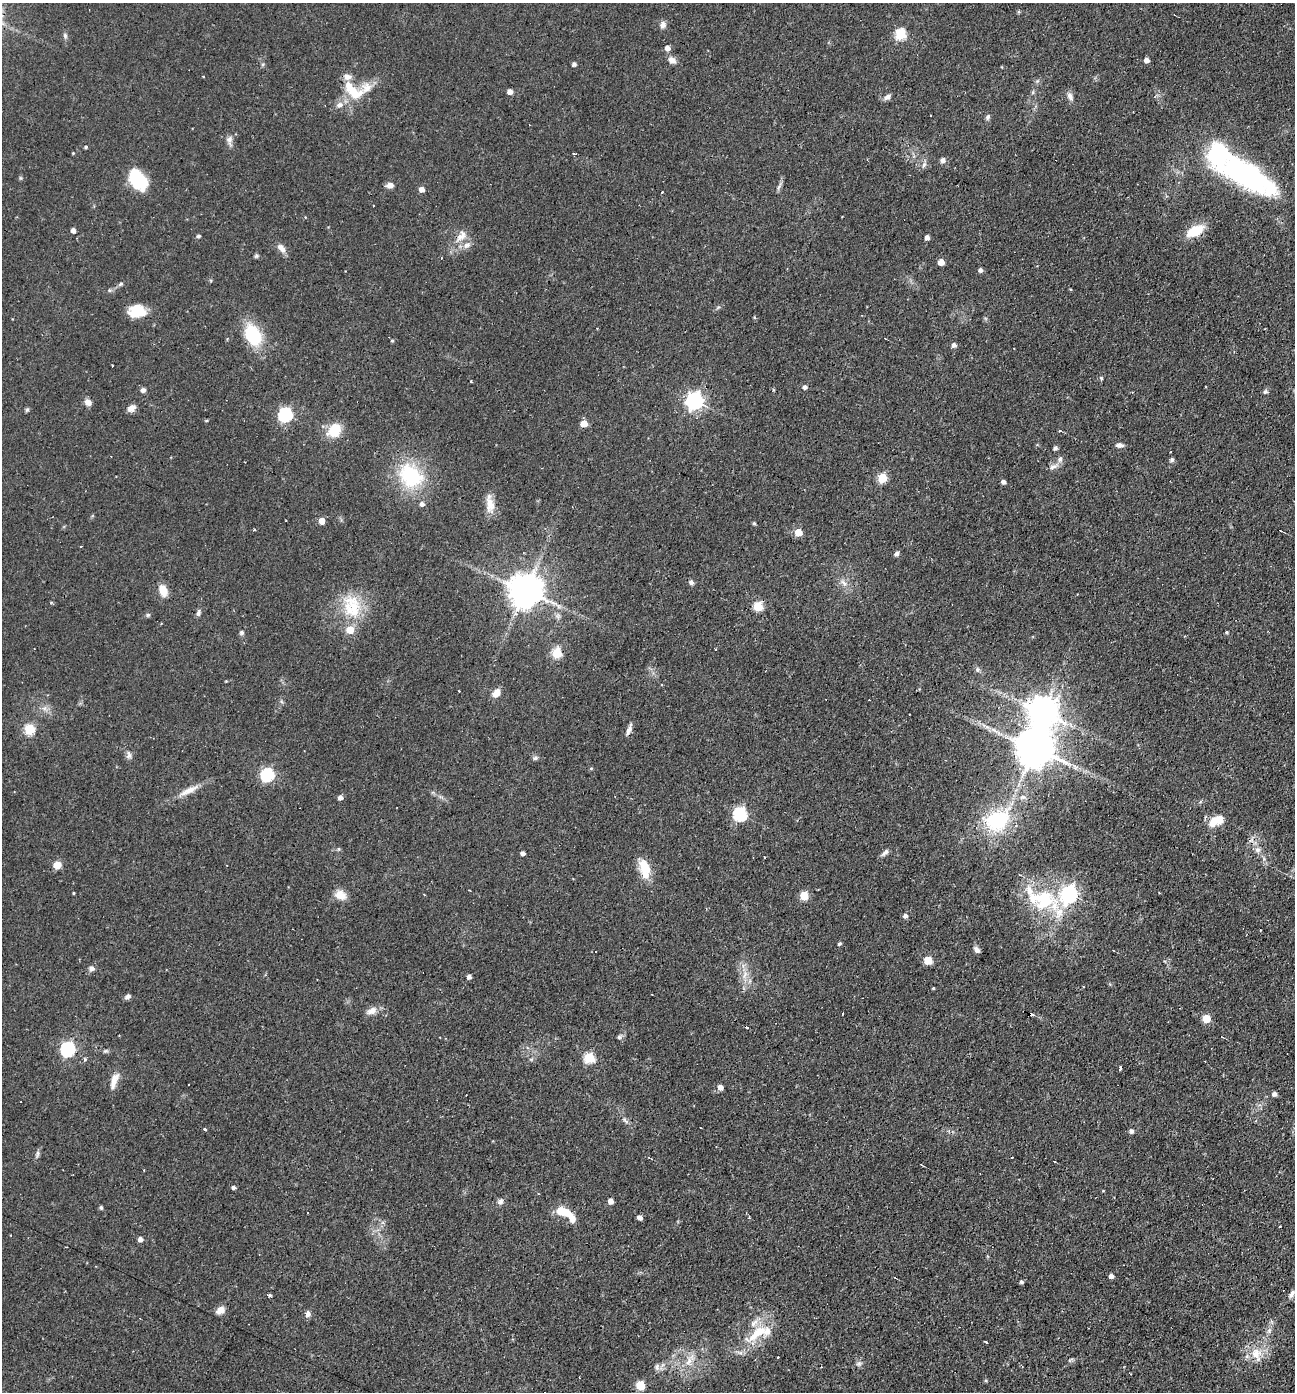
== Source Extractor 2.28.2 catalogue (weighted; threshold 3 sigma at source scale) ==
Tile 6 of 4 x 4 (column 2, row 2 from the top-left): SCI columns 1429-2721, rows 2783-4172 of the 5577 x 5563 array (HDU 1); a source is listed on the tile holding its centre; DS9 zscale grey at full resolution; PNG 1297 x 1394 px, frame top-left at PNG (2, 3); no overlay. Shown black and unused: <1% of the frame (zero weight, under 2 of 3 exposures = <1% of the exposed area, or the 3 px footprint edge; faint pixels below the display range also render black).
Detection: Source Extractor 2.28.2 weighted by HDU 2 'WHT'; one run over the whole footprint, this tile lists its part. Background 0.0587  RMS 0.0051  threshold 0.0227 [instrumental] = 3 sigma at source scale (4.5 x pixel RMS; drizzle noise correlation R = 1.50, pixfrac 1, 0.05/0.05 arcsec/px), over >= 5 px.
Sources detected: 193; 12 cosmic-ray / hot-pixel residue — not listed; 16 inside a brighter listed object's ellipse — not listed separately; the other 165 listed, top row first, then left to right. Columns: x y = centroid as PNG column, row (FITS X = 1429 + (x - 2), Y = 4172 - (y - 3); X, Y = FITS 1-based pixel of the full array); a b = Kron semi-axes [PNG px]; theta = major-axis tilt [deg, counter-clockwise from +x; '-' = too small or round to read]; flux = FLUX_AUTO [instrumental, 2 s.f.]
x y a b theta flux
663 25 8 7 - 2.3
900 34 6 5 - 39
65 36 8 5 -75 1.2
667 48 5 5 - 3.2
672 60 11 7 -41 2.9
1146 60 5 5 - 2.2
574 64 4 4 - 1.5
203 77 3 3 - 2.2
353 90 31 14 -41 13
510 91 4 4 - 3.5
1033 92 6 4 72 0.73
1070 96 11 7 -64 2.3
888 97 9 6 35 2.1
340 105 11 7 16 2.8
988 117 7 5 73 1.4
230 140 15 7 -87 2.5
86 147 4 3 - 0.77
73 153 3 3 - 0.44
575 154 5 3 - 2.6
943 160 6 6 - 2
924 165 6 6 - 1.3
1246 176 59 22 -31 110
20 178 6 4 -90 0.63
138 180 23 15 -54 24
390 185 9 6 5 2.7
779 186 16 3 66 1.5
421 189 5 5 - 3.4
662 192 3 2 - 0.76
73 230 4 4 - 2.3
1195 231 21 11 25 13
462 235 14 11 45 5
198 236 5 4 - 0.81
927 237 4 4 - 2.5
281 248 13 7 -48 3.4
256 256 5 5 - 0.85
442 258 3 2 - 0.35
941 262 5 5 - 5.1
980 270 4 4 - 1.8
121 283 5 4 - 0.82
138 310 20 13 -7 11
754 317 5 3 - 0.53
253 335 25 17 -61 24
392 341 4 4 - 0.54
954 345 5 4 - 2
112 366 3 2 - 0.75
1101 378 5 5 - 0.76
471 382 3 3 - 1.9
805 387 5 4 - 1.8
143 390 7 6 - 1.5
1265 392 7 6 - 1.1
694 401 7 7 - 180
88 402 8 6 -53 3
132 408 9 7 36 3.4
27 410 6 5 - 0.82
285 415 6 6 - 83
206 421 4 3 - 0.51
584 423 5 5 - 8
334 430 19 14 46 11
1119 445 9 6 -2 2
1055 448 5 4 - 1.5
1172 460 6 5 - 1
1053 467 13 6 23 2.5
410 476 36 29 -48 35
882 478 5 5 - 26
1003 482 4 4 - 1.7
490 504 20 11 -72 6.4
322 521 5 5 - 5.8
754 523 4 3 - 0.85
255 530 3 3 - 0.64
1280 530 3 2 - 0.31
798 532 5 5 - 13
896 553 6 5 - 1.5
691 582 6 5 - 1.5
843 583 12 5 -53 2.1
163 590 12 8 -67 6.9
525 590 10 10 - 1200
352 606 36 25 -74 23
758 606 5 5 - 27
198 613 8 5 67 1.4
148 615 6 5 - 0.87
558 616 8 7 - 1.7
242 632 6 6 - 1.1
1226 632 4 4 - 0.73
557 653 5 5 - 30
977 669 6 5 - 1.1
496 693 9 7 48 4.9
44 708 7 6 - 1.9
1042 711 10 10 - 800
29 729 5 5 - 35
629 730 16 5 68 2.4
1034 748 11 10 - 1800
129 755 11 7 84 1.9
535 758 7 5 17 1.2
591 768 4 4 - 0.56
267 775 6 6 - 71
188 790 33 7 25 6.3
340 797 5 4 - 2.2
740 814 6 6 - 74
997 820 37 27 33 33
1219 820 11 10 - 5.9
339 849 5 4 - 0.69
1258 850 9 7 -13 2.2
885 852 11 5 46 1.9
522 853 4 4 - 2
57 865 8 7 - 4.7
644 866 21 14 -69 9.6
73 893 4 2 - 0.43
424 894 2 2 - 0.51
1069 894 8 7 - 140
340 895 15 11 -25 5.5
804 895 5 5 - 18
1042 899 54 26 -22 40
905 916 5 5 - 1.9
839 944 4 3 - 0.97
977 950 8 6 -49 2.1
928 960 5 5 - 15
92 968 8 6 -26 1.7
745 975 12 6 72 3.3
469 977 4 4 - 2.1
933 988 3 3 - 0.46
127 997 7 5 31 1.6
371 1011 16 9 26 3.6
843 1014 3 2 - 0.59
1206 1019 5 5 - 15
619 1037 7 5 64 1
1222 1037 3 2 - 0.37
68 1049 6 6 - 94
105 1051 7 5 10 0.93
589 1058 6 5 - 35
84 1059 3 3 - 2.6
1120 1068 4 3 - 1.6
113 1081 22 9 63 5
720 1087 5 5 - 3.4
1274 1094 5 4 - 1.9
625 1120 13 4 -50 1.6
204 1130 3 3 - 2
1131 1131 6 5 - 1.3
37 1154 10 4 85 1.3
1054 1161 3 2 - 0.36
921 1164 4 2 - 0.43
234 1187 4 4 - 2
500 1201 8 7 - 1.7
610 1201 5 4 - 3.5
101 1207 4 4 - 0.96
563 1211 20 9 -20 11
639 1217 4 4 - 2.7
749 1218 3 3 - 0.56
1280 1226 5 2 - 0.88
140 1239 5 4 - 2.6
1111 1276 4 4 - 2.7
1021 1282 4 4 - 1.1
1291 1294 14 6 58 2.4
270 1295 4 3 - 0.94
220 1310 10 7 32 3.9
308 1314 6 5 - 2.5
1269 1330 9 6 64 1.9
759 1332 24 14 27 13
986 1342 3 2 - 0.67
1256 1354 21 15 -80 9.9
778 1357 3 2 - 0.37
1070 1360 8 4 36 0.84
689 1361 16 7 80 4.9
859 1364 8 6 69 1.3
657 1367 9 6 83 1.8
640 1385 5 5 - 22